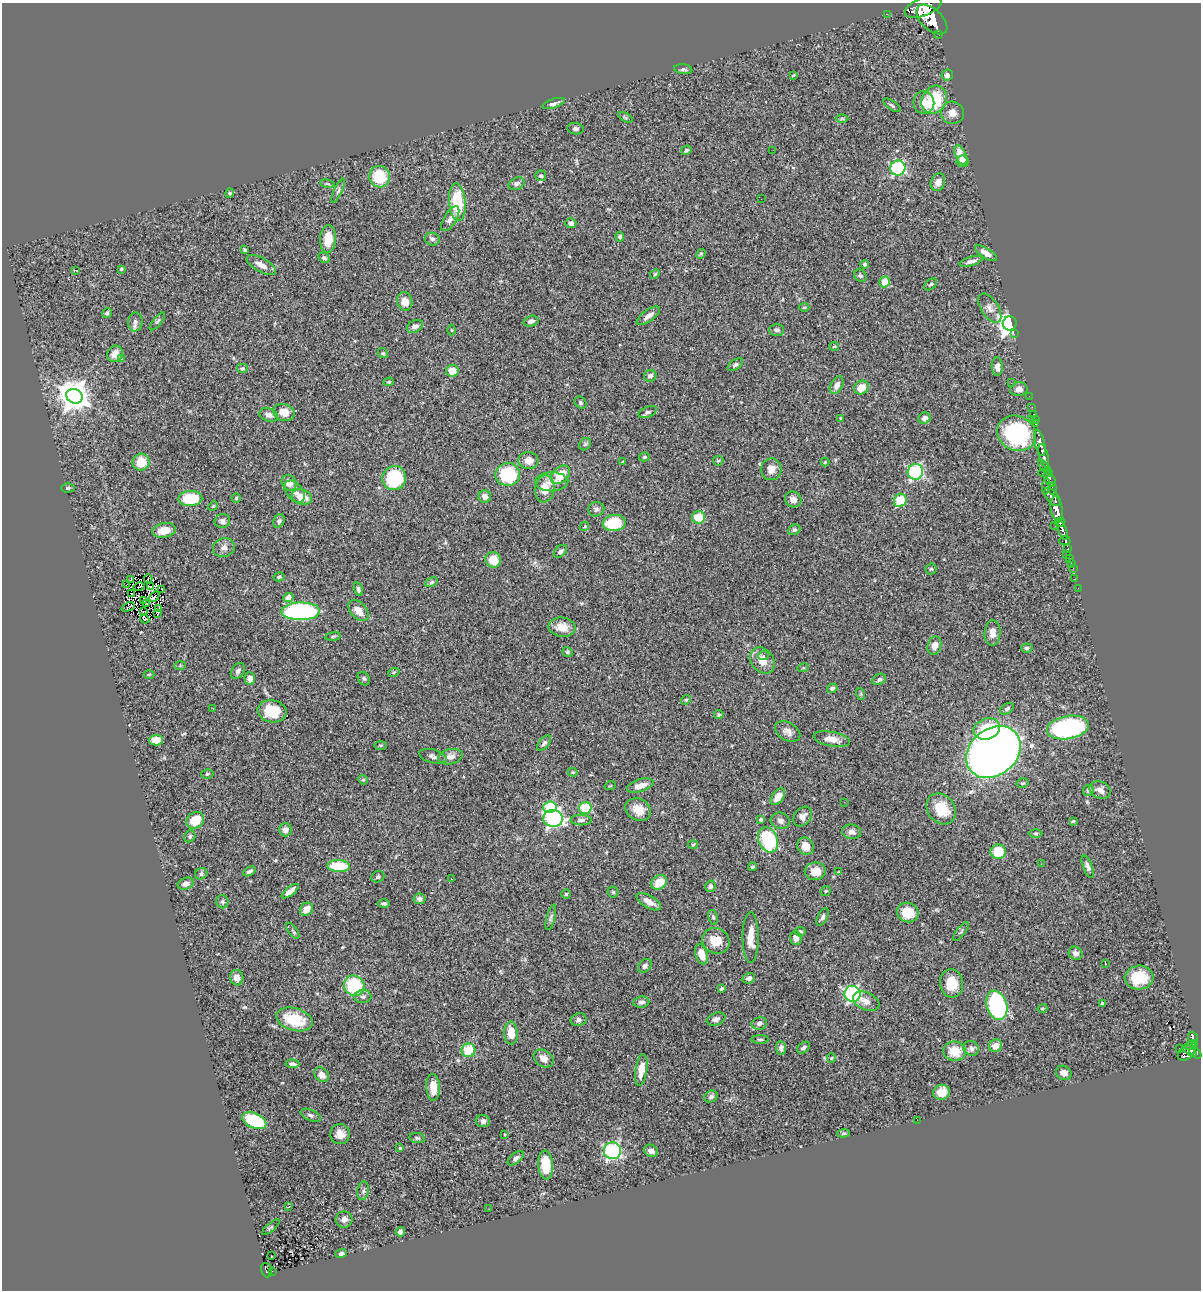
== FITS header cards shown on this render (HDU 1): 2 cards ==
NAXIS1  =                 1199
NAXIS2  =                 1288

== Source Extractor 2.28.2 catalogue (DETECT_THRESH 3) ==
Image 1199 x 1288 px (HDU 1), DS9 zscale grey, 1 PNG px = 1 image px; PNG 1203 x 1292 px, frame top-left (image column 1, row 1288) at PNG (2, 3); each listed source drawn as its Kron ellipse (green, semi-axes under 4 px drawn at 4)
Background 1.22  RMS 0.048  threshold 0.145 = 3 sigma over >= 5 px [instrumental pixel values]
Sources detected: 330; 3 with non-positive FLUX_AUTO (blend fragments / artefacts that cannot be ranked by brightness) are neither listed nor drawn; the other 327 listed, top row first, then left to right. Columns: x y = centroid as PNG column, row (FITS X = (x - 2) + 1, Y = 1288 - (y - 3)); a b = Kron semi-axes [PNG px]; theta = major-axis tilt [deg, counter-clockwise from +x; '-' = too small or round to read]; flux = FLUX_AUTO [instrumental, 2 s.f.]
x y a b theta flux
923 7 19 9 22 6400
887 14 2 2 - 11
932 20 19 10 -43 6900
939 34 3 3 - 86
683 69 9 5 -6 6.9
793 75 4 3 - 4.1
947 75 6 5 - 12
934 100 15 12 62 150
553 103 12 4 18 12
924 103 11 10 - 31
892 105 10 4 -34 6.6
952 113 11 11 - 24
625 117 8 3 -30 5.1
842 118 6 4 1 4.5
576 129 8 5 -9 8
686 150 5 4 - 5.8
773 150 2 2 - 23
961 155 10 5 -65 28
962 161 6 5 - 24
898 168 7 7 - 290
541 176 5 5 - 8
379 177 11 10 - 120
938 182 9 7 71 19
327 184 7 3 -9 4
517 184 8 6 26 10
338 191 13 4 65 8.5
230 193 4 4 - 3.8
761 199 2 2 - 1.4
457 202 19 8 -85 140
450 219 14 6 59 18
571 223 5 5 - 10
620 237 5 4 - 7
328 239 14 8 85 65
432 239 7 6 - 9.9
245 250 4 3 - 4.1
986 253 12 5 -32 23
701 254 5 4 - 4.2
324 258 6 5 - 7.6
971 261 12 4 16 15
865 264 4 4 - 5
261 265 16 7 -29 25
121 269 3 3 - 3.6
75 270 4 3 - 40
655 274 5 4 - 4
860 276 7 5 -43 6.2
885 282 6 5 - 53
931 284 7 5 38 6.1
405 301 9 7 -77 30
804 307 5 3 - 2.9
990 308 16 8 -57 21
107 313 5 4 - 6
648 316 14 5 35 17
157 321 11 3 51 5.2
531 321 7 5 16 11
135 322 9 7 82 13
1010 323 7 6 - 1900
415 326 8 6 28 14
452 330 5 3 - 3
777 330 7 6 - 10
1014 334 2 2 - 79
834 346 5 4 - 4
383 353 5 4 - 4.5
115 354 8 7 - 27
121 358 3 3 - 4.3
735 365 8 5 33 9.3
997 367 9 5 -88 16
242 368 6 5 - 7.2
452 371 6 5 - 49
650 376 6 6 - 13
389 382 5 4 - 3.9
1011 383 2 2 - 1.7
837 385 9 6 61 17
861 388 7 6 - 44
1019 389 9 7 7 16
74 396 8 7 - 6500
1029 396 2 2 - 13
581 403 7 5 -48 6
1032 407 2 2 - 13
284 412 11 8 -18 36
648 412 10 5 23 11
1034 414 3 2 - 32
269 415 9 6 -23 19
841 418 4 3 - 3.2
924 418 6 5 - 18
1032 419 3 2 - 29
1035 420 2 2 - 20
1036 424 3 2 - 33
1017 433 20 17 -25 320
1040 443 13 5 -77 1800
585 444 7 5 45 6
1044 456 12 4 -75 2100
644 457 5 4 - 4.2
528 461 10 8 -1 27
718 461 5 4 - 4
141 462 8 8 - 62
623 462 3 3 - 2.9
825 462 4 4 - 2.7
1045 467 9 4 -51 550
771 469 11 10 - 29
915 472 8 7 - 420
1046 473 7 2 -1 540
508 474 12 11 - 180
560 475 11 7 42 57
394 478 12 12 - 220
1050 479 8 5 -58 860
552 482 17 9 2 29
289 483 8 7 - 27
1046 486 8 4 82 330
68 488 6 4 2 4.9
545 489 13 9 83 48
1052 489 6 3 -78 420
294 491 12 8 -52 21
485 496 6 6 - 16
302 497 10 7 -17 43
1052 497 10 6 -51 1400
236 498 4 4 - 3.9
190 499 12 7 2 140
793 499 8 7 - 17
900 500 7 6 - 110
213 506 5 3 - 3.2
596 509 8 7 - 9
1057 509 13 5 -81 3600
698 517 6 6 - 92
222 521 8 7 - 13
279 521 7 5 62 7.4
1060 522 5 3 - 730
614 523 11 8 7 120
1055 525 2 2 - 16
585 526 5 4 - 5.1
164 530 12 7 9 39
794 530 6 5 - 5.8
1062 530 10 4 -69 1600
1065 541 5 4 - 350
224 548 11 9 17 17
1067 549 4 3 - 280
560 551 8 5 43 11
1067 554 2 2 - 13
1070 559 3 3 - 53
493 560 8 7 - 47
1071 563 2 2 - 11
1073 568 2 2 - 12
931 569 5 5 - 4.8
279 577 5 4 - 6.2
131 579 3 2 - 3.1
148 579 4 2 - 2.4
1075 579 3 2 - 10
431 582 6 4 27 5.5
127 584 3 2 - 14
139 587 5 2 - 4.3
150 587 3 2 - 2
1078 588 2 2 - 6.9
162 589 2 2 - 1.4
358 589 7 4 -75 7.5
132 593 3 2 - 2.7
154 597 6 2 39 1.9
288 597 5 4 - 27
144 600 4 2 - 2.8
147 604 3 2 - 2.7
128 607 7 2 24 2.1
158 609 2 2 - 2.3
301 611 19 9 1 600
359 611 12 8 -47 31
143 612 2 2 - 1.3
158 614 3 2 - 4
145 619 5 3 - 7.3
562 627 13 9 -6 47
992 633 13 8 86 25
333 636 8 4 8 5.2
934 646 9 6 74 23
1027 648 6 4 -1 7.4
567 652 5 4 - 4.8
764 655 5 4 - 6.4
762 660 14 11 -51 45
180 665 6 4 2 4
803 668 6 3 17 3.6
238 671 9 6 56 10
394 672 6 3 19 3.9
149 674 5 3 - 3.4
250 678 6 5 - 20
364 679 7 5 -59 6.2
879 679 7 5 31 7.5
832 688 5 4 - 7.9
861 694 6 4 -72 3.8
686 700 5 4 - 3.6
213 709 3 2 - 1.8
1007 709 7 5 34 7.3
272 711 14 11 -10 98
719 715 5 4 - 4.4
1068 727 21 11 10 400
987 729 13 10 18 99
788 732 13 9 -30 19
832 739 18 7 -11 36
156 740 7 5 3 48
544 743 9 5 49 8
381 745 6 3 0 3.3
993 752 29 23 39 3100
433 756 14 7 -14 13
450 757 12 7 12 20
573 772 5 4 - 3.5
207 774 6 4 16 4.9
363 780 5 4 - 4.1
1023 783 6 4 14 5
610 786 5 3 - 3.1
640 786 14 6 17 32
1088 790 6 5 - 7.6
1100 790 11 8 -25 20
778 797 9 5 53 36
844 802 3 2 - 3
550 807 7 5 4 150
585 808 6 6 - 140
941 809 16 13 -51 95
638 810 13 10 -28 41
803 816 11 8 49 19
553 818 10 8 -6 690
761 819 4 4 - 6.9
195 820 9 7 33 70
581 820 10 5 -1 11
780 821 9 8 - 14
1073 821 4 3 - 4.2
285 830 6 6 - 16
852 832 9 7 -7 20
1035 834 7 3 1 4.3
190 836 6 5 - 6.4
768 840 13 9 -68 250
693 845 5 3 - 2.9
805 846 9 8 - 33
998 852 7 7 - 92
1041 864 2 2 - 1.5
339 866 11 6 -1 120
752 867 4 3 - 5.4
1088 867 12 4 -70 11
249 871 7 4 32 10
815 871 10 8 4 40
839 872 4 3 - 3.6
201 874 6 5 - 7.2
378 877 7 5 22 6.8
451 879 3 2 - 3.2
659 882 8 6 35 56
186 884 8 5 21 19
710 886 5 5 - 8.9
290 891 10 4 38 19
826 891 5 4 - 4.2
613 892 5 5 - 4.8
566 894 4 4 - 4.6
419 899 6 5 - 9.9
222 902 7 6 - 6.4
649 902 13 6 -30 25
384 904 6 4 -1 6.4
306 909 7 6 - 31
908 912 11 9 -21 63
551 917 13 4 75 8.2
713 917 7 5 -79 6.1
823 917 9 5 64 8.4
293 931 9 4 -54 6.2
961 931 11 3 52 5
800 932 5 4 - 4.8
751 937 25 8 90 43
796 938 7 6 - 18
716 941 14 12 -24 55
1076 953 7 6 - 13
701 954 10 6 -72 36
1105 964 3 2 - 3.2
645 966 8 6 45 9.6
237 978 8 6 -78 23
749 978 6 5 - 11
1139 978 14 12 6 89
951 983 14 11 -85 65
354 986 11 9 -41 210
721 989 4 3 - 4.3
853 994 8 8 - 450
363 997 8 6 5 9.5
866 1001 14 8 -24 25
641 1002 8 5 6 11
1102 1003 4 3 - 9.7
997 1005 15 10 -73 460
1042 1008 5 3 - 3.1
294 1019 19 11 -16 110
716 1019 9 6 19 12
578 1020 8 6 10 9.8
759 1023 7 6 - 13
511 1033 11 7 -86 48
1193 1038 6 5 - 230
760 1039 9 3 1 5.6
1194 1043 4 3 - 170
995 1046 7 6 - 25
1190 1046 6 4 8 120
781 1048 7 5 -82 11
804 1048 7 5 41 12
971 1048 8 7 - 11
1179 1048 2 2 - 13
468 1050 7 6 - 110
954 1051 11 10 - 64
1190 1051 8 2 -39 260
1186 1053 9 6 37 540
1195 1053 7 4 -39 570
544 1058 11 8 -37 25
831 1058 5 4 - 3.6
292 1064 7 4 -5 7.8
641 1070 16 6 82 37
1064 1073 8 6 -28 18
322 1075 8 6 -45 23
433 1087 13 7 -87 53
941 1092 8 7 - 42
711 1096 7 5 33 11
311 1115 11 5 -23 9.1
917 1120 2 2 - 12
254 1121 13 7 -24 170
483 1121 7 6 - 15
844 1133 6 4 7 4.5
340 1134 10 9 - 30
504 1134 3 2 - 2.3
417 1138 8 5 -8 6.4
400 1148 3 3 - 5.6
612 1151 8 8 - 450
651 1151 7 6 - 15
516 1158 9 5 39 10
546 1165 14 7 -87 78
363 1191 9 6 80 9.7
289 1206 3 2 - 6.5
489 1209 3 2 - 3.6
344 1219 8 8 - 16
271 1227 11 4 40 5.8
400 1232 5 4 - 8.9
341 1253 6 4 17 8.2
271 1256 3 2 - 4
267 1270 7 5 -72 110
272 1271 2 2 - 6.2
At the frame edge (FLAGS 8, measured only in part): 1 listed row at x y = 923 7
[3 non-positive-flux detections neither listed nor drawn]